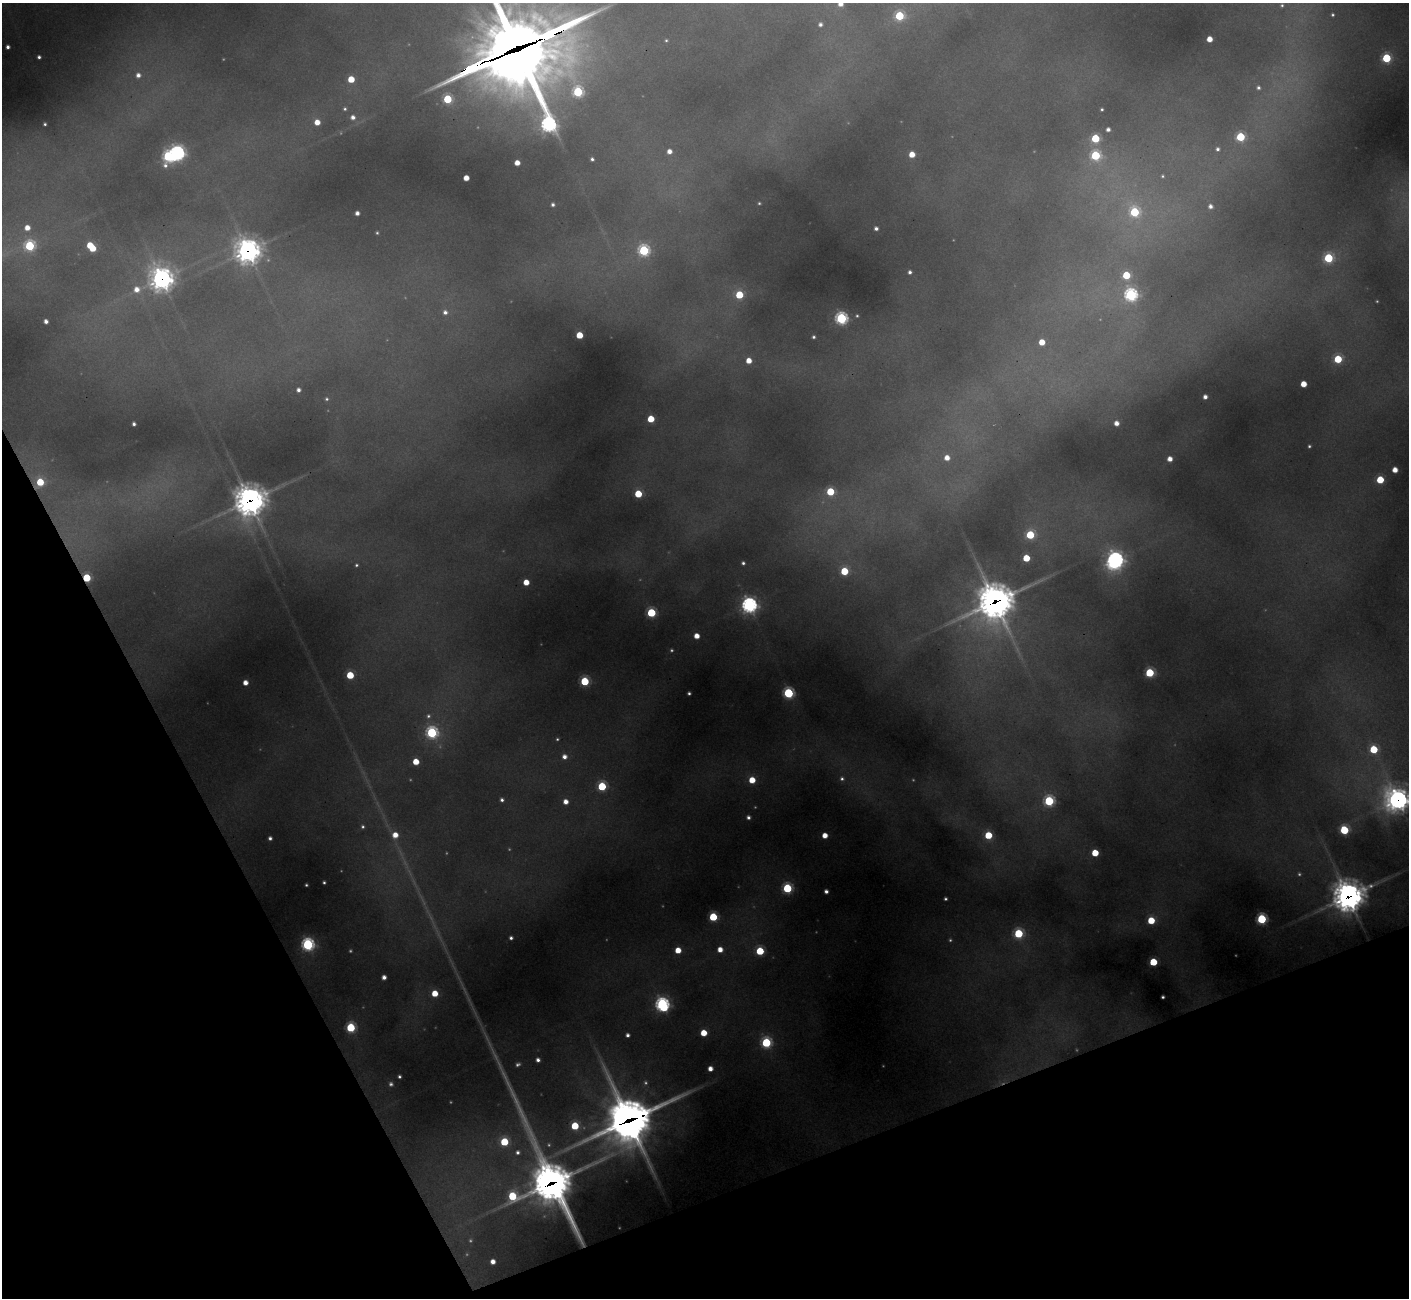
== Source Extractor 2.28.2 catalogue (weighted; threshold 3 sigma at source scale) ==
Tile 14 of 4 x 4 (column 2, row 4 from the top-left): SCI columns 1411-2817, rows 287-1582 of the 5630 x 5619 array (HDU 1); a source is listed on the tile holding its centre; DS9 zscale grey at full resolution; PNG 1411 x 1300 px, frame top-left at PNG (2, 3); no overlay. Shown black and unused: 21% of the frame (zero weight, under 3 of 4 exposures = <1% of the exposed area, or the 3 px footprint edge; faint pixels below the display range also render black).
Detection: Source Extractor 2.28.2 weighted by HDU 2 'WHT'; one run over the whole footprint, this tile lists its part. Background 0.448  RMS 0.015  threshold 0.0664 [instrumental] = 3 sigma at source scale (4.5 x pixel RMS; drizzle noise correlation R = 1.50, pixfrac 1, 0.05/0.05 arcsec/px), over >= 5 px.
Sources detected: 195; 41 too faint to see at this stretch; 2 inside a brighter object's white glare — not listed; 2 inside a brighter listed object's ellipse — not listed separately; the other 150 listed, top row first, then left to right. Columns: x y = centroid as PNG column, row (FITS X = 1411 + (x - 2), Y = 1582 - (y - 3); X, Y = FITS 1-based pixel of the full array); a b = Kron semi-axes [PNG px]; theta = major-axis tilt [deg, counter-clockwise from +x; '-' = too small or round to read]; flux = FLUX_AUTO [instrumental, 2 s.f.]
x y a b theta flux
840 4 5 5 - 19
1332 15 3 3 - 3.2
899 16 6 6 - 160
820 24 6 5 - 8.5
1209 39 5 5 - 29
666 40 5 5 - 3.3
8 47 4 4 - 8.2
516 49 55 32 22 20000
39 57 4 4 - 6.4
1386 58 6 6 - 160
138 75 5 5 - 12
351 79 5 5 - 58
1258 88 9 8 - 12
578 92 21 13 -45 270
447 99 6 6 - 140
345 109 4 4 - 4
1102 109 3 3 - 3.5
353 117 6 5 - 12
317 122 5 5 - 27
45 124 4 4 - 4.6
548 124 25 9 -71 620
1108 129 5 4 - 9.4
1240 137 6 6 - 150
1095 138 6 6 - 130
1217 149 7 6 - 8.1
669 151 5 5 - 17
177 153 8 7 - 700
912 154 5 5 - 36
1095 155 7 6 - 200
592 159 4 4 - 5.5
517 163 4 4 - 25
1162 176 6 5 - 4.5
466 178 4 4 - 29
759 203 4 4 - 3.1
553 204 4 4 - 6.1
1210 206 6 5 - 11
1134 212 8 7 - 190
357 213 4 4 - 11
27 228 6 6 - 25
876 228 4 4 - 8
377 233 4 4 - 3.2
90 245 5 5 - 62
29 246 7 6 - 220
644 250 6 6 - 290
248 251 11 11 - 1700
1328 258 6 6 - 170
910 272 4 4 - 7.2
1126 275 5 5 - 96
162 279 11 11 - 1500
137 289 9 7 19 23
739 295 6 6 - 95
1131 295 7 6 - 480
445 312 7 6 - 11
857 316 5 4 - 3.4
841 318 6 6 - 410
46 321 4 4 - 10
579 335 5 5 - 60
813 337 4 4 - 4.6
1042 342 5 5 - 39
1338 359 6 5 - 100
749 361 5 5 - 28
1303 384 5 5 - 39
298 390 4 4 - 9.1
1205 397 4 4 - 12
326 399 5 4 - 3.8
651 419 5 5 - 63
1116 423 4 4 - 16
134 424 4 4 - 6.1
1309 446 4 3 - 3.8
947 458 6 6 - 26
1170 459 4 4 - 19
1395 470 5 4 - 25
1380 480 5 5 - 85
40 482 7 6 - 82
830 492 6 5 - 110
638 494 5 5 - 84
250 501 14 13 - 2700
1030 535 6 6 - 130
1026 558 5 5 - 67
1115 560 9 8 - 840
743 563 4 4 - 5.5
356 565 4 4 - 3.5
844 571 6 5 - 98
87 578 5 4 - 110
526 582 5 4 - 36
995 602 21 19 60 3400
749 605 8 7 - 700
651 613 6 5 - 170
697 636 5 4 - 27
1150 673 5 5 - 160
350 675 5 5 - 87
585 681 5 5 - 150
245 683 4 4 - 20
689 693 4 3 - 4.4
788 693 6 6 - 260
428 716 8 8 - 9.1
432 733 7 7 - 350
557 739 4 4 - 3.1
1374 749 6 6 - 110
564 757 5 5 - 14
416 762 5 5 - 49
842 779 7 6 - 7.4
752 780 5 5 - 49
602 786 5 5 - 150
502 800 4 4 - 6.7
1398 800 12 11 - 1300
1049 801 6 6 - 250
566 802 5 4 - 20
748 817 4 4 - 8.2
363 826 5 4 - 4.4
1344 830 6 6 - 140
395 835 14 7 -52 36
825 835 5 5 - 29
988 835 6 6 - 90
270 838 4 4 - 6.9
1095 853 5 5 - 67
324 882 4 3 - 4
306 885 3 3 - 3.3
787 888 6 6 - 200
826 891 4 4 - 9.3
1348 896 15 13 30 2700
945 899 4 3 - 4.3
713 917 5 5 - 130
1262 919 5 5 - 230
1151 920 5 5 - 77
1018 933 6 6 - 170
511 938 4 4 - 6.4
308 944 6 6 - 440
720 949 5 5 - 24
678 950 5 5 - 39
760 951 6 5 - 110
1153 962 5 5 - 100
384 977 5 4 - 13
435 993 5 5 - 50
1163 997 4 3 - 4.3
662 1005 7 6 - 620
351 1027 6 5 - 180
704 1033 5 5 - 53
627 1035 5 4 - 8.7
766 1043 6 6 - 230
538 1060 4 4 - 9
710 1069 4 4 - 19
399 1076 4 4 - 4.7
629 1120 88 31 -43 5900
575 1126 6 6 - 100
504 1142 6 6 - 110
518 1152 5 5 - 7.3
551 1183 39 18 -66 3800
512 1196 11 7 42 140
493 1262 4 4 - 18
Overlapping masked pixels (flux is a lower limit): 11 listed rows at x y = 516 49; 248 251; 162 279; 40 482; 250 501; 87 578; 995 602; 1398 800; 1348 896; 629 1120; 551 1183
Isophote crosses this tile's border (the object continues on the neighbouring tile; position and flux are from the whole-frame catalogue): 3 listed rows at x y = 840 4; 516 49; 1398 800